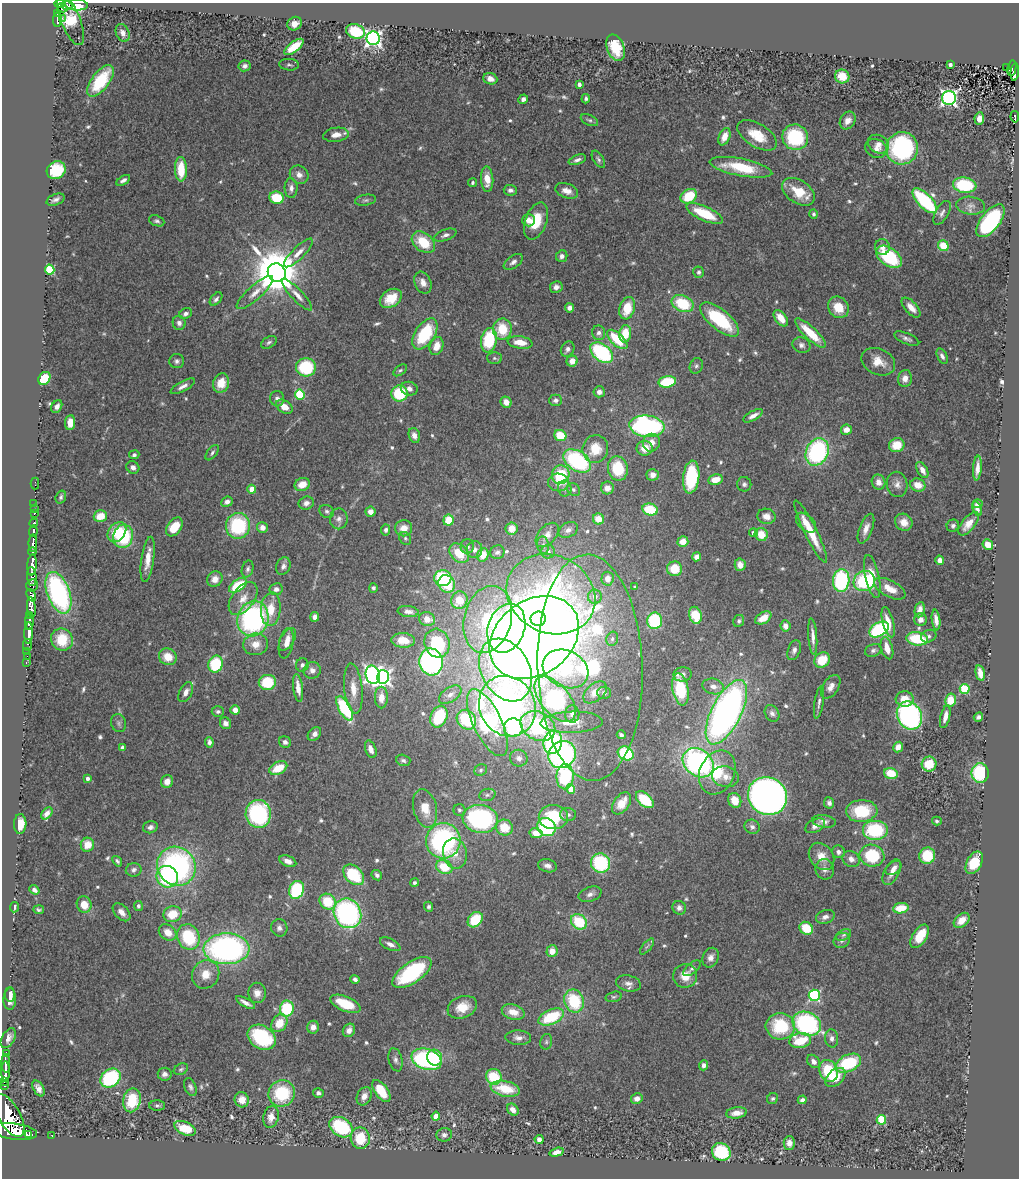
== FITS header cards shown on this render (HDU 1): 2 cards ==
NAXIS1  =                 1017
NAXIS2  =                 1176

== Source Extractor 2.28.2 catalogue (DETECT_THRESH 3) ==
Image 1017 x 1176 px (HDU 1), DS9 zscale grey, 1 PNG px = 1 image px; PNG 1021 x 1180 px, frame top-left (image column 1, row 1176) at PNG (2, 3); each listed source drawn as its Kron ellipse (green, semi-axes under 4 px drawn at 4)
Background 0.731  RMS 0.037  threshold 0.111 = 3 sigma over >= 5 px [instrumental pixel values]
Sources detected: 601; of the 601, the 500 brightest by FLUX_AUTO listed and drawn (101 fainter detections omitted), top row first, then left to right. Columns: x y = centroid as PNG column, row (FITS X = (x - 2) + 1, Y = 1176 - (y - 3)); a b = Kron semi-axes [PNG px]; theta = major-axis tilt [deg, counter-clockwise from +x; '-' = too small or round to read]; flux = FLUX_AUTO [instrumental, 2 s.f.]
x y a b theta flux
60 4 5 3 - 400
76 5 11 5 -6 130
67 6 6 3 -13 160
62 8 5 4 - 370
58 13 4 3 - 160
62 18 3 2 - 11
57 19 8 3 86 140
71 20 26 9 -68 150
295 24 7 6 - 25
355 31 9 7 -18 130
123 33 9 6 -68 15
373 38 7 6 - 1000
294 47 11 5 38 69
616 48 14 8 -69 71
950 64 4 3 - 6.6
289 65 10 6 -4 5.9
245 66 6 5 - 9.5
1006 67 3 3 - 12
1012 68 8 4 80 110
1015 72 9 4 84 110
842 76 7 7 - 43
490 79 7 5 -21 16
100 81 18 8 53 130
579 84 4 3 - 11
949 98 7 7 - 790
523 99 5 4 - 7.5
586 99 5 3 - 5.3
1015 117 6 3 -81 59
979 118 6 5 - 15
589 120 9 5 -24 5.6
848 120 9 7 58 17
336 135 13 7 7 20
757 135 22 11 -31 59
724 137 9 5 67 26
795 137 13 12 - 180
878 144 11 8 -29 18
876 148 11 9 -22 16
902 148 16 16 - 360
598 159 10 5 -58 6.5
577 160 9 4 20 9.2
741 167 32 8 -11 120
181 169 12 6 -89 73
56 170 10 8 32 120
299 175 10 8 -41 16
487 179 13 6 -86 33
123 180 7 4 32 9.1
473 183 4 3 - 5.5
965 185 12 7 -8 150
291 188 10 6 -88 12
510 190 6 5 - 9.3
567 191 12 7 -18 19
798 192 18 11 -35 66
689 196 9 6 34 89
277 198 7 6 - 88
56 200 9 5 22 11
365 200 11 5 9 6.8
925 201 16 7 -46 340
971 206 14 9 -7 16
942 213 13 6 61 11
704 214 19 7 -24 100
814 214 5 4 - 5.2
529 220 6 6 - 21
157 221 8 5 -21 6.4
536 221 19 10 70 72
990 221 19 9 52 370
445 235 12 5 19 11
423 242 13 9 -38 82
943 246 5 5 - 58
882 247 8 7 - 18
298 253 19 6 45 22
562 256 6 5 - 11
889 257 14 8 -35 170
513 262 11 6 36 10
50 270 5 4 - 190
699 272 6 5 - 6.5
277 273 9 8 - 14000
423 283 11 8 -65 20
556 287 6 6 - 11
255 293 23 7 42 26
297 295 21 5 -46 20
391 298 12 8 33 46
216 299 8 5 49 6.7
683 304 11 8 -23 120
838 307 11 9 -51 51
570 308 4 4 - 12
627 308 11 7 74 62
911 308 12 6 -47 23
186 314 7 5 29 9.3
781 318 9 5 -52 35
720 319 24 10 -39 170
179 323 7 6 - 10
502 329 10 9 - 73
599 333 7 6 - 8.7
810 333 20 6 -43 81
425 334 17 9 56 160
625 334 8 6 81 56
617 339 12 6 -44 100
907 339 13 5 -23 10
489 340 12 8 80 150
269 342 8 5 32 6.7
520 342 12 6 -8 37
801 345 9 7 -21 10
437 346 9 6 71 31
568 349 8 6 60 10
602 353 13 8 -39 260
942 356 8 5 -64 8
494 358 7 6 - 5.1
177 361 7 7 - 8.1
572 361 5 5 - 19
878 362 18 13 -24 41
696 366 8 6 63 6.2
306 367 10 9 - 140
400 370 7 4 36 5.1
44 378 7 5 52 83
905 378 8 7 - 21
667 382 9 5 9 140
221 383 10 8 71 43
183 386 13 5 29 13
409 389 8 6 -17 12
599 392 5 5 - 12
400 393 8 8 - 120
300 394 5 5 - 170
277 399 8 7 - 11
556 400 6 5 - 7.5
506 402 6 5 - 19
57 406 7 5 60 13
284 407 9 6 -33 32
753 416 11 4 29 15
70 422 7 5 85 30
647 426 17 10 -5 520
846 430 5 5 - 23
414 435 7 5 -71 15
560 435 6 5 - 66
651 443 9 8 - 23
897 445 8 7 - 54
645 448 8 7 - 35
595 449 14 13 - 61
817 452 14 11 63 340
212 453 9 5 52 7.1
134 455 5 4 - 6.6
577 461 15 10 -33 290
133 467 7 6 - 12
618 468 12 9 -79 100
977 468 12 4 85 18
922 470 9 5 -61 21
561 475 9 9 - 120
653 475 6 6 - 16
691 477 16 8 83 190
715 480 7 5 13 34
558 482 10 9 - 24
878 482 7 6 - 18
35 483 6 2 90 8.3
302 484 8 6 22 32
744 484 7 7 - 7.8
897 484 13 10 -80 18
918 485 8 6 -17 32
607 488 6 6 - 22
252 489 4 4 - 50
565 489 8 7 - 8.3
573 490 7 6 - 5.9
61 497 6 5 - 6.4
227 502 6 5 - 10
306 503 7 6 - 11
34 504 3 2 - 12
977 504 5 4 - 6.5
34 509 2 2 - 9.1
650 509 8 6 -13 89
977 509 7 4 -70 11
327 511 7 6 - 6.7
370 512 5 5 - 15
34 514 3 3 - 32
100 516 6 6 - 47
766 516 9 7 -18 21
339 519 10 9 - 13
598 519 6 5 - 43
449 520 6 5 - 57
904 522 9 8 - 26
34 523 4 3 - 89
806 523 12 7 -43 21
968 524 14 6 51 27
238 526 13 12 - 200
953 526 6 6 - 6.8
174 527 10 7 53 54
262 527 5 5 - 19
404 528 8 8 - 30
512 529 6 6 - 22
866 529 16 6 68 20
386 530 5 4 - 7
568 530 10 7 28 11
33 531 6 3 83 230
117 532 11 8 53 65
811 532 35 6 -64 72
753 533 4 4 - 12
761 534 7 6 - 44
547 535 14 9 48 18
123 536 12 9 79 160
405 538 7 5 -60 5.3
683 542 5 5 - 29
33 543 8 3 89 890
543 545 9 6 -82 8.3
988 545 6 4 -47 33
467 546 7 6 - 8.6
475 550 8 7 - 13
32 552 4 3 - 510
497 552 7 6 - 7.6
548 552 7 7 - 9.6
459 553 11 8 -46 59
483 555 7 5 71 35
697 557 4 4 - 22
148 559 23 6 82 36
940 560 4 4 - 15
32 565 11 4 86 2300
740 565 6 5 - 21
283 566 9 7 65 10
248 569 9 5 74 7.4
675 569 7 7 - 59
32 577 9 4 -85 440
872 577 22 7 -78 43
443 578 8 8 - 160
215 579 8 7 - 22
607 579 7 6 - 27
841 580 11 8 87 280
864 581 11 10 - 200
447 584 9 8 - 83
32 585 6 5 - 610
238 585 10 5 35 97
635 587 4 3 - 5
373 588 5 4 - 5.5
276 589 6 6 - 11
890 589 17 8 -28 36
58 593 22 11 -69 480
551 594 46 38 -26 840
31 595 7 4 -64 550
595 597 7 7 - 17
243 599 19 11 54 34
459 600 9 8 - 49
31 608 10 4 -85 1100
271 609 17 10 85 50
920 610 8 5 80 19
408 611 10 5 -7 14
29 615 3 3 - 110
695 615 8 6 -76 99
315 617 5 4 - 13
763 618 9 5 32 37
253 619 18 15 70 490
427 619 8 7 - 23
488 619 34 23 75 260
538 619 7 7 - 330
921 620 6 6 - 15
936 620 10 4 -83 15
655 621 8 7 - 170
739 621 6 5 - 6.1
29 622 8 4 88 760
888 622 15 5 -76 37
785 626 6 5 - 18
506 628 25 18 70 350
879 629 11 6 32 240
29 633 11 3 87 980
929 636 8 6 22 6.8
534 637 48 37 37 6300
813 637 18 4 -86 17
287 639 12 6 59 18
612 639 7 5 76 6.5
917 639 11 6 -7 110
62 640 11 10 - 79
403 640 12 7 -4 40
286 643 15 7 80 21
437 643 14 12 -74 150
256 644 12 11 - 32
27 645 6 2 -85 49
887 648 11 5 -74 30
794 650 10 6 69 11
873 650 8 6 20 7.2
27 652 2 2 - 14
27 656 2 2 - 17
168 657 9 8 - 43
822 660 8 7 - 60
26 662 3 3 - 14
431 662 13 11 -77 570
215 664 9 7 67 140
302 665 7 6 - 7.5
590 668 113 52 -88 790
565 669 24 18 -26 260
312 670 9 8 - 16
506 670 33 24 -61 500
980 673 8 4 -77 23
683 674 9 7 7 8.5
373 675 9 7 -76 1100
383 677 7 6 - 760
267 682 8 7 - 96
713 686 11 7 -15 14
831 687 13 8 57 18
298 688 14 5 -82 27
353 689 25 9 -84 41
680 689 16 8 -79 120
965 689 5 5 - 170
186 692 11 6 63 15
595 692 13 8 41 36
604 693 7 6 - 7.6
450 695 12 7 34 14
381 697 11 6 -90 26
555 699 27 14 -50 540
905 699 9 8 - 39
950 700 6 5 - 53
819 702 16 4 81 10
507 706 31 27 -60 1100
345 708 14 6 -61 210
235 710 4 4 - 20
218 711 6 5 - 6.4
726 712 35 15 63 1100
772 713 9 6 -54 9.6
572 714 8 7 - 14
909 716 14 12 -60 540
439 717 11 8 65 120
945 717 12 4 77 17
978 717 5 4 - 8.1
466 720 10 9 - 170
572 722 31 10 2 48
119 723 9 7 -71 8.4
225 723 6 5 - 12
487 723 36 14 -64 420
538 726 18 14 -28 290
513 728 9 9 - 150
314 734 8 5 50 13
621 735 4 3 - 6.5
209 742 5 4 - 9.9
285 742 6 5 - 9.5
553 742 12 9 76 340
123 747 4 4 - 12
898 747 5 4 - 20
371 749 9 5 -70 19
626 753 8 6 -28 170
562 754 14 13 - 560
519 758 9 8 - 11
403 760 7 5 -16 7.3
698 763 17 13 -38 590
929 764 7 7 - 67
278 768 9 6 26 55
481 770 7 5 33 5.5
717 772 23 17 65 100
891 773 7 5 -14 52
980 773 10 8 -90 170
565 777 12 8 89 230
725 777 13 10 -12 29
87 778 4 3 - 9.6
167 781 6 6 - 19
571 789 5 4 - 70
487 795 8 6 15 6.9
767 796 20 18 -34 1700
645 800 10 6 -42 110
735 801 7 6 - 45
622 803 12 7 55 43
829 803 5 5 - 9.3
425 808 19 11 -77 45
459 810 6 6 - 5.3
862 811 16 11 3 120
47 813 7 4 51 14
258 814 14 12 -83 310
568 815 8 6 -3 7.8
553 817 15 12 1 110
480 819 17 14 -8 360
824 821 12 6 -7 13
937 821 5 4 - 5.2
20 824 10 6 88 35
815 826 10 6 24 15
150 827 7 6 - 9.7
546 827 9 8 - 210
752 827 8 7 - 9.6
504 828 8 8 - 54
875 830 13 10 0 190
536 833 6 5 - 29
443 841 18 17 - 470
87 845 7 6 - 32
838 852 6 6 - 10
455 853 15 12 -79 38
822 856 15 11 -52 34
872 856 12 11 - 140
927 856 8 8 - 91
851 859 9 7 -36 15
117 861 6 3 -52 5.1
288 861 9 5 -23 16
601 863 10 9 - 200
974 863 12 7 62 76
176 866 20 18 -47 620
547 866 9 6 -15 12
444 867 8 7 - 73
893 868 9 5 39 15
825 869 10 9 - 14
134 870 8 7 - 8.2
892 872 14 7 62 22
354 875 12 8 -44 150
377 875 6 5 - 6.6
167 877 11 10 - 220
414 883 4 4 - 5.2
34 890 5 4 - 8.8
296 890 9 7 67 250
590 894 12 7 19 12
328 902 8 7 - 88
84 905 8 7 - 35
138 906 5 4 - 6
14 907 5 3 - 6
429 907 5 4 - 5.3
679 908 7 6 - 11
901 908 8 5 10 54
39 910 5 3 - 4.9
121 912 11 6 -47 17
347 913 15 13 -61 530
172 914 9 7 17 58
825 917 9 6 19 13
475 920 8 6 48 93
962 920 9 6 42 32
579 922 8 7 - 110
279 928 9 8 - 11
806 928 7 6 - 68
168 932 9 7 -36 33
844 935 8 5 27 6.6
920 936 13 7 57 69
188 937 13 11 -68 150
842 940 8 7 - 9.8
390 944 11 5 -26 15
647 947 10 3 50 5.1
227 949 23 15 1 730
552 951 6 5 - 28
711 958 10 7 64 15
692 968 10 5 40 7.2
412 973 22 10 35 220
206 974 15 13 57 41
685 976 12 11 - 37
355 979 5 4 - 8.4
628 983 12 8 -12 14
257 993 10 9 - 20
10 994 7 5 -88 14
814 995 5 5 - 310
614 997 8 5 15 5.3
10 999 11 6 88 23
574 1001 12 9 -68 140
246 1003 10 3 -30 13
345 1004 16 7 -22 65
462 1007 15 10 21 46
287 1009 8 7 - 130
513 1012 11 7 -17 33
551 1017 13 7 23 140
279 1023 9 7 55 50
807 1024 15 11 -25 380
780 1026 14 13 - 140
313 1027 6 6 - 16
349 1030 7 6 - 14
262 1037 15 11 -34 200
8 1038 11 6 60 17
518 1038 13 7 -3 15
832 1038 9 6 -86 12
800 1041 11 7 10 96
546 1042 8 5 77 5.4
6 1053 3 3 - 160
435 1058 8 7 - 98
427 1059 15 10 -19 340
396 1060 12 7 -76 10
814 1061 7 5 -49 12
6 1063 9 4 -87 770
848 1063 14 8 26 170
704 1065 5 4 - 13
181 1069 7 5 28 5.4
5 1071 10 3 90 900
829 1071 11 9 -64 120
165 1074 7 6 - 11
494 1077 8 7 - 110
835 1077 11 7 42 32
110 1078 11 8 38 250
5 1081 4 3 - 130
4 1085 4 3 - 280
190 1087 9 5 -68 7.6
38 1088 9 5 -59 15
505 1089 15 7 -12 79
381 1091 13 6 -54 70
282 1093 13 13 - 160
318 1093 5 5 - 8.4
364 1096 9 7 62 18
637 1099 6 5 - 15
773 1099 6 5 - 5.1
132 1100 12 8 78 110
242 1100 7 7 - 28
802 1100 4 4 - 8.3
157 1106 8 5 0 5.8
513 1109 6 5 - 16
736 1113 10 5 8 22
9 1116 24 11 -61 6800
436 1116 4 4 - 47
271 1117 11 7 76 24
881 1120 5 4 - 150
341 1127 13 9 -32 190
185 1128 11 6 -24 72
14 1131 24 8 -7 4800
29 1135 2 2 - 190
444 1135 8 6 15 10
52 1136 3 2 - 6.7
360 1138 11 9 -80 82
539 1139 4 4 - 11
789 1143 6 5 - 14
557 1152 7 4 16 15
721 1152 9 8 - 160
At the frame edge (FLAGS 8, measured only in part): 2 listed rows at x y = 60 4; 76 5
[101 fainter detections neither listed nor drawn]